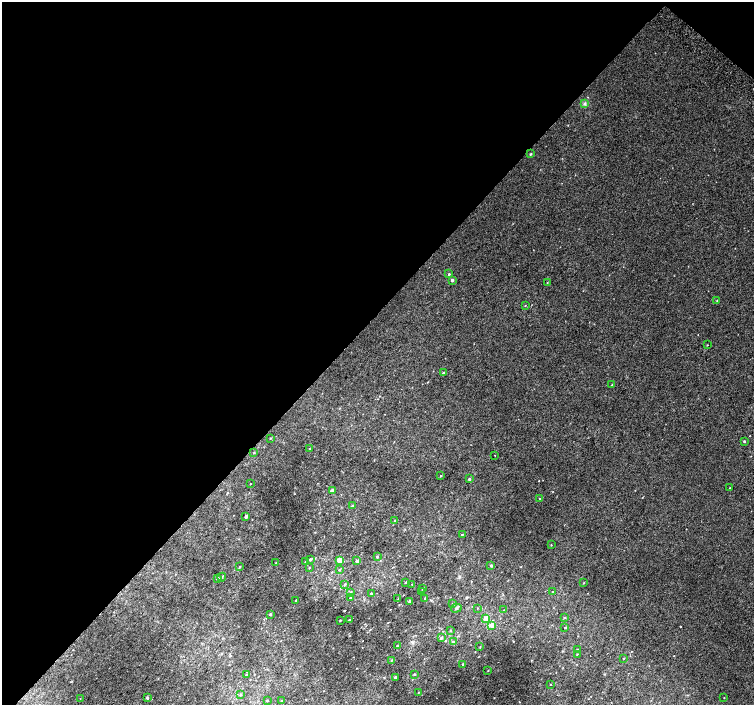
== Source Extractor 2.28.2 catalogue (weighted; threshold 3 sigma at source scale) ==
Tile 2 of 4 x 4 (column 2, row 1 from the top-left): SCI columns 1539-3041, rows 4487-5892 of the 6074 x 6092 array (HDU 1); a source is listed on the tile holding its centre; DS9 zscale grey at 2 x 2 block average (1 PNG px = mean of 2 x 2 image px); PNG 756 x 707 px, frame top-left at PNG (2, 2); each listed source drawn as its Kron ellipse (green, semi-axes under 4 px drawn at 4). Shown black and unused: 46% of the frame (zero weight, under 2 of 3 exposures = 2% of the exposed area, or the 3 px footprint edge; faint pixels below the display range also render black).
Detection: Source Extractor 2.28.2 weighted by HDU 2 'WHT'; one run over the whole footprint, this tile lists its part. Background 0.021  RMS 0.0081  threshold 0.0363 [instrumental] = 3 sigma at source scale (4.5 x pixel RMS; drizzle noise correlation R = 1.50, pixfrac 1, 0.0396/0.0396 arcsec/px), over >= 5 px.
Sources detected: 85; all 85 listed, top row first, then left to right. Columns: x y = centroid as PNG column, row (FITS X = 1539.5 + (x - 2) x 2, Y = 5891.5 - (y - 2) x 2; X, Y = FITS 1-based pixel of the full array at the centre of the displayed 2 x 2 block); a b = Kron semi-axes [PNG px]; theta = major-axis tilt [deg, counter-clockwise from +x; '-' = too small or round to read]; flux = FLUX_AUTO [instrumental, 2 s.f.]
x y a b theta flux
585 103 4 3 - 2.3
531 154 4 2 - 1.3
449 274 2 2 - 1.7
452 280 2 2 - 4.3
547 283 2 2 - 0.79
717 300 3 2 - 0.97
525 305 2 2 - 0.86
707 345 2 2 - 0.8
443 373 2 2 - 3
612 385 3 2 - 0.95
270 438 3 2 - 1.2
744 441 2 2 - 2
309 449 3 2 - 0.82
254 452 3 2 - 1.1
495 455 2 2 - 0.95
441 476 2 2 - 1.5
469 479 2 2 - 2.7
250 484 2 2 - 0.62
730 488 2 2 - 0.8
333 490 3 2 - 5.7
540 499 2 2 - 2.3
352 506 2 2 - 2.5
246 516 2 2 - 5.5
394 520 3 2 - 0.86
462 534 2 2 - 1.1
551 545 2 2 - 0.82
377 557 2 2 - 1.8
310 559 3 3 - 2.7
339 560 3 3 - 34
357 561 4 3 - 2.3
276 562 2 2 - 0.69
305 562 3 2 - 1.8
491 565 2 2 - 4
240 567 3 2 - 1.5
309 567 3 2 - 0.85
339 570 3 2 - 1.7
222 577 4 3 - 1.9
217 578 3 3 - 1.9
406 582 2 2 - 1.2
584 583 2 2 - 1.1
345 584 3 2 - 1.7
412 584 2 2 - 0.82
423 588 3 2 - 1.2
351 592 3 3 - 2.1
421 592 2 2 - 1.6
553 592 2 2 - 3
371 593 3 2 - 1.1
350 598 2 2 - 1.6
425 598 3 2 - 1.1
398 599 3 2 - 0.91
296 600 2 2 - 1.1
409 601 3 2 - 2
453 604 2 2 - 3.4
456 608 5 3 - 2.5
477 608 2 2 - 0.76
504 610 2 2 - 0.7
270 614 3 2 - 1.7
564 617 3 2 - 1.1
486 618 3 2 - 21
340 620 2 2 - 1.1
349 620 2 2 - 2.2
492 625 2 2 - 18
565 628 2 2 - 1.5
450 631 3 2 - 1.3
441 638 3 3 - 2.4
453 642 3 2 - 3.8
397 646 2 2 - 1.3
480 647 2 2 - 0.88
577 649 2 2 - 0.72
577 654 3 2 - 0.87
624 658 2 2 - 0.94
391 660 3 2 - 0.87
463 664 3 2 - 1.7
488 670 2 2 - 0.69
414 674 2 2 - 1.4
246 675 3 2 - 1.5
395 678 2 2 - 5.2
550 684 2 2 - 0.74
418 692 2 2 - 0.71
241 695 3 2 - 1.3
147 698 3 3 - 2.5
724 698 2 2 - 0.66
80 699 2 2 - 0.51
267 700 3 2 - 1.2
282 701 3 2 - 1.5
Diffuse or blended objects may show on this block-average render without a row.